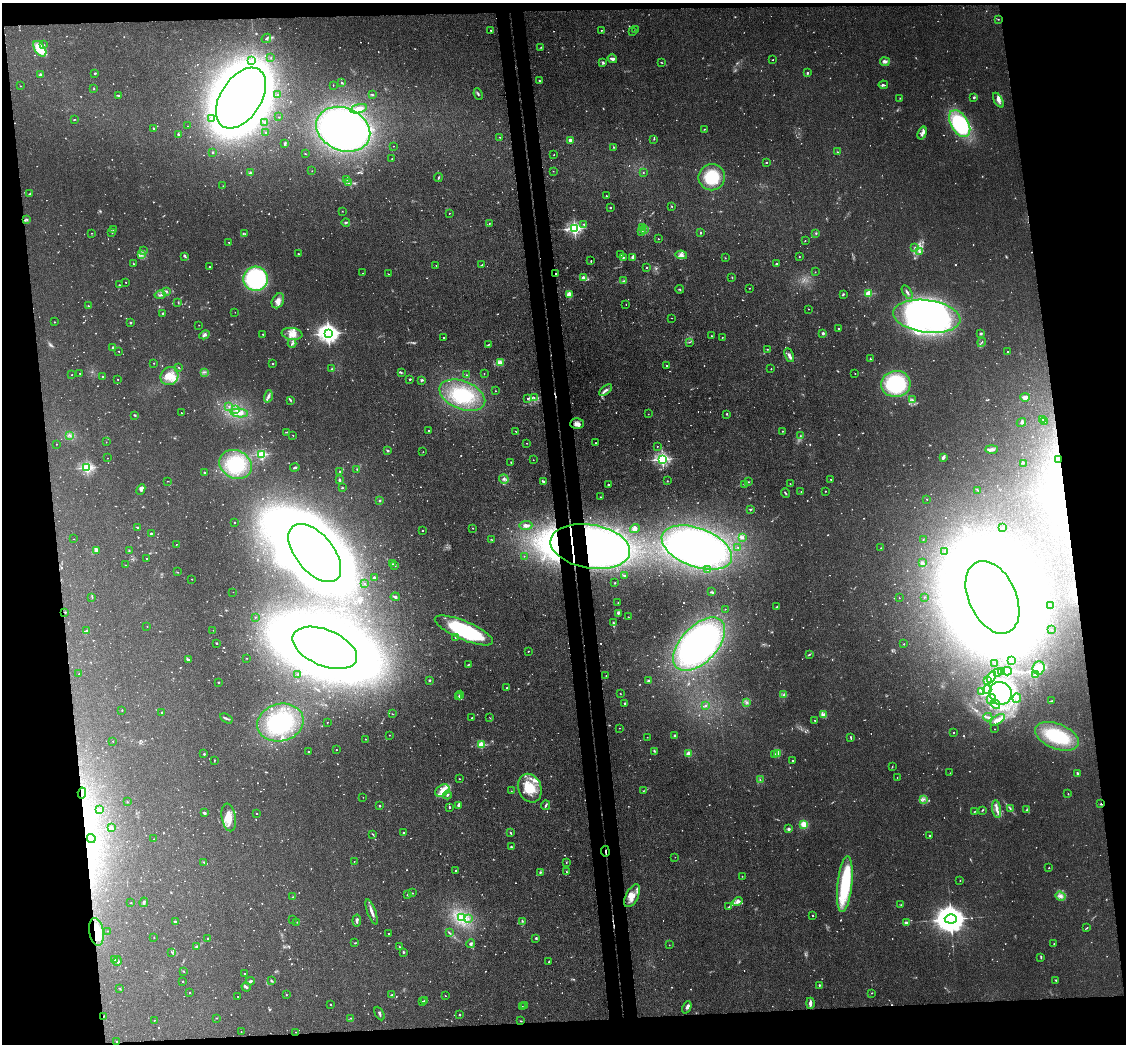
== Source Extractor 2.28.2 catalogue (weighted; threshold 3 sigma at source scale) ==
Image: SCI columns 57-4552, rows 133-4298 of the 4608 x 4537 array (HDU 1 of 3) = the unmasked area's bounding box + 8 px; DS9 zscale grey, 4 x 4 block average (1 PNG px = mean of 4 x 4 image px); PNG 1128 x 1046 px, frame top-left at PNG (2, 3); each listed source drawn as its Kron ellipse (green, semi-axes under 4 px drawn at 4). Shown black and unused: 16% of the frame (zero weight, under 3 of 4 exposures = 6% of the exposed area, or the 3 px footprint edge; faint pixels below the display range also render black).
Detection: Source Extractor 2.28.2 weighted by HDU 2 'WHT'. Background 0.0394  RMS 0.0046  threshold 0.0209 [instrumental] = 3 sigma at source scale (4.5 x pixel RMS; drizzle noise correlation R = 1.50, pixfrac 1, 0.05/0.05 arcsec/px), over >= 5 px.
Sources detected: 1399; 140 too faint to see at this stretch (4 x 4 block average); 53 inside a brighter object's white glare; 14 cosmic-ray / hot-pixel residue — neither listed nor drawn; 25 coinciding with a brighter row at this scale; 96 inside a brighter listed object's ellipse — not listed separately; of the other 1071, all 500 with FLUX_AUTO >= 1.26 (the completeness limit of this list) listed and drawn (571 fainter detections not listed), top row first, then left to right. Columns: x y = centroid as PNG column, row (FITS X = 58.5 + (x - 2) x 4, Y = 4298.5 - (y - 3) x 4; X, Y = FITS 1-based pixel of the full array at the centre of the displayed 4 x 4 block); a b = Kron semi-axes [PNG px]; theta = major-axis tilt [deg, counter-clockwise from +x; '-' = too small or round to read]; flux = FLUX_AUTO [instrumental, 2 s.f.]
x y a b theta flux
998 19 2 2 - 1.5
491 30 2 2 - 3.6
601 30 2 2 - 1.9
636 30 3 2 - 2
633 32 2 2 - 2.4
266 38 5 2 - 2.6
44 45 2 2 - 1.7
541 47 3 2 - 1.9
40 49 9 5 -56 64
271 58 2 2 - 1.4
612 59 5 3 - 9
252 60 2 2 - 1.3
773 60 2 2 - 1.5
603 62 4 2 - 3.9
661 62 2 2 - 1.5
885 62 5 4 - 7.5
95 73 2 2 - 9.2
807 73 2 2 - 8.5
41 74 4 3 - 4.5
540 81 3 2 - 3.9
341 83 3 2 - 2.3
333 85 2 2 - 1.3
883 85 4 2 - 5.8
20 86 2 2 - 1.7
94 89 2 2 - 1.3
478 94 6 2 -67 3.6
119 95 3 2 - 2.5
278 95 2 2 - 2.7
372 95 3 2 - 3.7
974 97 2 2 - 5.4
241 98 34 20 57 4000
900 98 2 2 - 1.3
998 100 8 4 -61 12
359 109 8 4 16 17
279 117 2 2 - 2.3
74 119 2 2 - 1.8
212 119 4 2 - 3.2
265 122 2 2 - 3.1
960 123 15 8 -58 340
188 126 2 2 - 1.6
153 128 2 2 - 4.3
343 129 28 21 -23 950
704 129 2 2 - 1.5
266 132 2 2 - 4.2
922 133 7 3 71 7.9
178 134 2 2 - 10
500 137 2 2 - 1.8
654 139 2 2 - 1.6
570 140 2 2 - 38
285 144 4 2 - 3.6
393 146 2 2 - 1.7
614 147 2 2 - 1.5
213 152 2 2 - 3.9
837 152 2 2 - 2.5
305 154 2 2 - 1.3
554 155 2 2 - 1.7
392 159 2 2 - 1.5
767 162 2 2 - 1.4
312 171 2 2 - 1.5
553 171 2 2 - 1.5
643 172 2 2 - 1.9
250 173 4 3 - 5.4
438 177 4 2 - 3
712 177 13 13 - 110
347 179 3 2 - 2.4
349 183 2 2 - 1.5
223 186 2 2 - 1.4
29 194 3 2 - 2
606 196 2 2 - 2.5
672 206 2 2 - 3.2
610 208 2 2 - 3.5
342 211 2 2 - 1.3
449 213 2 2 - 2.2
27 220 2 2 - 1.3
346 222 4 2 - 3.9
489 224 2 2 - 1.4
584 224 2 2 - 2.9
642 227 4 2 - 4.2
574 228 2 2 - 690
113 229 2 2 - 1.5
644 229 3 2 - 5.1
641 231 2 2 - 2.4
112 232 3 2 - 3.8
91 233 2 2 - 1.3
700 233 3 2 - 2.3
816 233 2 2 - 3.2
245 234 2 2 - 1.5
658 239 2 2 - 1.9
805 241 2 2 - 1.4
229 242 3 2 - 2
915 247 2 2 - 1.5
143 251 2 2 - 1.8
920 252 3 3 - 5.5
142 254 3 2 - 3.4
298 254 2 2 - 5.8
621 255 2 2 - 1.4
681 255 6 4 -10 11
185 256 3 2 - 2.6
633 257 3 3 - 4.5
799 257 2 2 - 1.5
623 258 4 3 - 3.6
725 258 2 2 - 1.5
591 261 2 2 - 2.2
134 264 2 2 - 2
776 264 2 2 - 10
436 265 2 2 - 1.5
482 265 2 2 - 2
209 267 2 2 - 1.4
647 267 2 2 - 2.1
815 272 2 2 - 1.4
363 273 2 2 - 1.4
388 274 2 2 - 1.9
556 274 2 2 - 2.7
732 277 2 2 - 1.5
583 278 4 3 - 7.1
256 279 12 12 - 370
624 281 2 2 - 2.2
126 282 2 2 - 2
119 285 3 2 - 2.1
750 288 2 2 - 1.7
679 289 4 2 - 1.9
166 291 3 2 - 1.8
907 292 7 2 -58 6.9
869 293 2 2 - 170
569 294 3 3 - 26
843 294 4 2 - 2.7
160 295 5 2 - 5.2
278 301 8 5 62 17
178 302 3 2 - 1.4
626 304 2 2 - 1.4
88 306 2 2 - 2.2
808 309 2 2 - 2
235 312 2 2 - 1.4
163 313 2 2 - 3.1
927 316 34 16 -7 750
671 318 2 2 - 4.5
54 322 2 2 - 2.5
130 322 2 2 - 12
199 325 2 2 - 1.7
839 329 3 2 - 2.2
328 333 4 3 - 1900
823 333 2 2 - 26
981 333 3 3 - 3
263 334 2 2 - 2.4
292 334 10 6 -8 26
204 335 5 4 - 7.5
711 336 2 2 - 1.3
444 337 2 2 - 2
722 337 2 2 - 1.6
689 342 3 2 - 2.4
982 342 5 2 - 3
292 343 4 2 - 4.1
488 344 4 2 - 1.9
113 348 4 3 - 4.8
768 349 2 2 - 1.3
119 351 2 2 - 1.3
1008 351 2 2 - 1.8
789 355 7 3 -65 13
870 359 2 2 - 3
154 363 2 2 - 2
501 363 4 3 - 6.4
273 364 2 2 - 3.3
667 365 2 2 - 1.6
179 368 3 2 - 2
332 369 2 2 - 3.3
771 369 2 2 - 2.8
205 372 2 2 - 1.3
401 372 3 2 - 2.4
80 373 2 2 - 1.9
484 374 2 2 - 1.3
855 374 2 2 - 2
72 375 2 2 - 1.8
466 375 2 2 - 1.5
102 376 2 2 - 2.1
169 376 9 8 - 38
118 379 2 2 - 1.7
410 379 2 2 - 3.4
422 380 4 2 - 4.2
896 384 14 13 - 240
606 390 7 3 37 9.1
495 391 2 2 - 1.3
462 395 24 14 -21 140
268 396 6 2 73 6.5
534 397 2 2 - 2
1025 397 5 2 - 19
527 398 2 2 - 3
290 400 3 2 - 3.1
912 400 4 2 - 4
229 406 2 2 - 2.5
236 409 2 2 - 2.6
181 413 2 2 - 1.3
239 413 9 3 -6 14
648 414 2 2 - 1.3
727 414 2 2 - 1.8
135 415 3 2 - 2.8
1043 419 3 2 - 1.7
1045 421 2 2 - 1.5
1021 422 5 3 - 4.9
577 424 7 5 3 13
428 431 2 2 - 3.2
516 431 3 2 - 2
782 431 2 2 - 2.3
286 432 3 2 - 1.8
70 435 2 2 - 2.2
293 435 2 2 - 2.4
800 436 2 2 - 1.7
106 442 2 2 - 1.7
527 443 2 2 - 1.7
596 443 2 2 - 1.6
56 444 2 2 - 2.1
657 446 2 2 - 1.7
992 449 6 3 1 9.3
387 450 3 2 - 2.6
423 452 2 2 - 1.5
262 454 2 2 - 300
943 457 2 2 - 12
107 458 2 2 - 1.7
662 459 2 2 - 700
533 460 2 2 - 1.4
1059 460 2 2 - 3.3
511 462 2 2 - 2.9
1023 463 4 2 - 2.7
236 465 17 14 -27 120
295 467 5 2 - 3.6
87 468 2 2 - 470
357 469 2 2 - 1.8
340 471 2 2 - 2
204 473 2 2 - 2.8
504 479 5 4 - 9.4
831 479 2 2 - 1.5
339 480 3 2 - 7.4
167 481 2 2 - 1.5
667 481 2 2 - 1.3
543 482 4 3 - 4
748 482 2 2 - 1.6
609 484 3 2 - 4.7
745 484 2 2 - 1.4
790 484 2 2 - 1.6
342 488 2 2 - 2.3
141 489 5 4 - 7.1
978 490 2 2 - 1.6
825 491 2 2 - 1.3
801 492 2 2 - 1.6
785 493 5 2 - 3.1
601 497 2 2 - 1.5
927 499 2 2 - 2.4
380 501 3 2 - 2.9
750 509 2 2 - 2.1
235 523 2 2 - 1.4
526 526 6 4 4 9.5
137 527 3 2 - 2.9
473 528 2 2 - 2.8
635 528 5 3 - 8.4
1003 528 2 2 - 1.7
422 530 2 2 - 2.7
151 533 2 2 - 3.2
742 537 4 3 - 5.8
74 539 2 2 - 1.3
491 540 2 2 - 1.4
923 540 3 2 - 1.5
176 544 2 2 - 1.3
590 546 40 22 -9 1700
697 547 37 19 -20 870
738 547 2 2 - 1.4
881 548 2 2 - 2
96 550 3 3 - 6.1
129 550 3 2 - 2.2
944 552 2 2 - 1.8
315 553 34 19 -50 5700
524 556 2 2 - 1.8
146 558 2 2 - 1.5
922 563 3 2 - 5.5
392 564 2 2 - 1.9
125 565 2 2 - 1.6
395 566 2 2 - 1.8
708 570 3 2 - 2.9
177 572 3 2 - 1.4
625 576 3 2 - 2.4
374 577 2 2 - 16
192 579 2 2 - 1.5
365 583 2 2 - 1.6
615 583 2 2 - 2.3
233 592 2 2 - 1.5
711 592 3 2 - 3.1
92 597 3 2 - 2.5
395 597 4 2 - 3.6
924 597 2 2 - 1.9
992 597 38 24 -65 14000
899 598 2 2 - 1.3
618 603 2 2 - 1.4
1051 606 2 2 - 2
777 607 2 2 - 3
725 609 2 2 - 1.7
65 612 2 2 - 3.3
618 613 3 3 - 4.3
255 617 2 2 - 3
628 617 2 2 - 2
613 623 3 2 - 3.7
147 626 2 2 - 1.7
213 630 2 2 - 1.4
464 630 31 9 -23 260
1052 630 2 2 - 1.6
87 631 4 2 - 4.4
455 637 2 2 - 1.3
216 643 2 2 - 2.9
699 644 32 18 47 740
904 644 2 2 - 2.9
325 648 34 18 -23 4100
528 651 2 2 - 3.5
809 654 3 2 - 2.7
247 658 2 2 - 1.3
188 659 4 2 - 2.8
1012 660 2 2 - 2.2
995 664 2 2 - 3.1
468 665 2 2 - 1.3
1039 668 6 6 - 59
1007 671 4 2 - 3.7
1001 672 4 2 - 5.9
997 673 3 2 - 2
79 674 2 2 - 2.9
298 674 2 2 - 1.6
1035 675 3 2 - 1.9
606 676 2 2 - 1.4
991 677 6 4 62 9.3
429 680 2 2 - 6.5
648 681 4 2 - 5
987 681 4 2 - 4.9
219 682 2 2 - 6.6
507 688 3 2 - 2.8
987 690 4 2 - 5.4
982 691 4 3 - 4.9
620 693 2 2 - 1.5
1000 693 11 11 - 100
460 695 4 2 - 3.5
783 695 3 2 - 3.8
458 697 2 2 - 2.4
1017 698 4 2 - 4.9
991 699 5 3 - 6.9
1051 701 3 2 - 1.4
746 702 2 2 - 2.9
624 703 3 2 - 1.8
995 704 5 3 - 7.6
705 706 2 2 - 3.6
122 710 2 2 - 1.3
161 713 3 2 - 2.5
392 714 2 2 - 1.8
824 715 4 3 - 18
988 717 4 2 - 3.8
226 718 7 2 -32 4.1
472 718 2 2 - 3.2
490 718 2 2 - 1.4
815 720 2 2 - 1.7
998 720 8 4 33 13
327 722 2 2 - 2.2
280 723 23 18 15 200
619 728 2 2 - 1.5
995 729 2 2 - 1.3
954 733 2 2 - 1.8
389 735 2 2 - 1.9
675 736 2 2 - 24
1057 736 23 12 -22 160
647 737 2 2 - 1.8
851 737 3 2 - 2
365 739 2 2 - 2.5
113 741 2 2 - 1.8
481 745 2 2 - 170
336 750 2 2 - 1.8
309 751 2 2 - 4.6
654 751 4 2 - 2.9
778 753 4 2 - 5.4
204 754 2 2 - 6.6
689 754 2 2 - 90
775 754 2 2 - 2.1
214 760 2 2 - 1.8
793 760 2 2 - 1.4
892 766 2 2 - 1.3
950 773 2 2 - 1.9
1078 774 3 2 - 5.5
897 777 2 2 - 1.3
459 779 2 2 - 1.4
760 780 3 2 - 1.8
530 788 15 11 -68 67
442 790 8 5 34 20
511 791 2 2 - 1.5
643 791 2 2 - 1.3
82 793 6 2 85 6.2
1068 794 2 2 - 2
447 795 4 2 - 3
363 797 2 2 - 1.3
923 799 4 2 - 3.9
127 802 2 2 - 1.6
1101 804 2 2 - 2.1
458 805 2 2 - 7.4
546 805 5 2 - 5.9
380 806 2 2 - 5.8
449 807 3 2 - 2.5
1010 808 3 2 - 2.5
997 809 9 3 -81 13
99 810 4 3 - 6.7
982 810 4 2 - 2.1
1026 810 3 2 - 2.5
975 811 4 2 - 2.1
205 813 3 3 - 3.8
257 814 2 2 - 1.3
229 817 14 7 -79 40
804 824 3 3 - 28
112 828 2 2 - 2.6
789 829 3 3 - 5.4
403 833 2 2 - 11
510 833 2 2 - 2.8
373 834 3 2 - 2
929 835 2 2 - 6.2
91 839 4 2 - 4
154 839 2 2 - 1.8
511 847 3 2 - 2.7
605 851 5 2 - 2.7
675 857 2 2 - 1.3
354 861 2 2 - 1.8
204 862 3 2 - 2.1
566 863 2 2 - 1.4
1049 868 2 2 - 1.9
455 871 2 2 - 1.8
540 872 4 2 - 3.4
566 872 3 2 - 2.8
742 876 2 2 - 2.2
960 881 2 2 - 1.8
845 884 28 7 84 220
412 893 2 2 - 1.4
407 895 4 2 - 1.8
632 896 12 6 63 33
1060 896 5 4 - 9
292 897 2 2 - 1.3
738 901 5 4 - 10
144 902 5 3 - 5.7
131 903 2 2 - 1.9
901 905 2 2 - 1.5
729 907 3 2 - 3.5
372 912 13 2 -70 15
812 915 2 2 - 2.2
461 918 3 3 - 9.3
468 919 2 2 - 1.4
951 919 6 4 -3 7200
292 920 2 2 - 3.2
357 920 6 2 82 10
523 921 2 2 - 1.6
175 922 3 2 - 4.9
297 922 2 2 - 1.9
906 923 3 2 - 8.1
1087 928 3 2 - 2
107 931 2 2 - 1.8
96 932 14 7 -80 58
389 933 2 2 - 2.5
449 933 4 2 - 1.7
154 937 2 2 - 2
208 938 3 2 - 3.4
536 938 3 2 - 3.7
355 943 3 2 - 1.3
1054 943 2 2 - 1.5
471 944 4 2 - 5
669 945 2 2 - 1.6
197 947 4 2 - 5.1
399 947 3 2 - 3
172 952 4 2 - 2.6
403 952 2 2 - 4.7
1041 957 4 2 - 2.4
115 959 3 2 - 2.1
117 961 4 3 - 4.3
549 962 2 2 - 2
183 971 3 2 - 1.6
244 973 2 2 - 1.7
1056 980 2 2 - 1.6
183 981 2 2 - 2.8
250 981 4 2 - 6.2
271 981 4 2 - 2.9
819 985 2 2 - 5.7
246 987 5 2 - 5.1
120 989 3 2 - 1.7
190 993 2 2 - 1.5
871 993 2 2 - 1.3
286 995 2 2 - 2.3
392 995 3 2 - 3.3
238 996 2 2 - 1.7
445 996 2 2 - 1.8
424 1001 2 2 - 1.8
422 1002 2 2 - 2
810 1003 5 2 - 12
330 1005 2 2 - 2.3
524 1006 2 2 - 1.8
522 1007 2 2 - 1.4
687 1007 6 4 67 7.9
379 1014 7 2 -62 5.4
459 1015 2 2 - 3.8
104 1016 3 2 - 2
216 1018 2 2 - 1.3
351 1018 2 2 - 1.7
154 1020 2 2 - 1.9
521 1021 2 2 - 1.6
241 1032 2 2 - 1.5
296 1032 2 2 - 1.4
117 1041 2 2 - 4.4
Overlapping masked pixels (flux is a lower limit): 10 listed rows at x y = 556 274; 1059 460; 590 546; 992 597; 82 793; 1101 804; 605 851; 96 932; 104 1016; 117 1041
Diffuse or blended objects may show on this block-average render without a row.